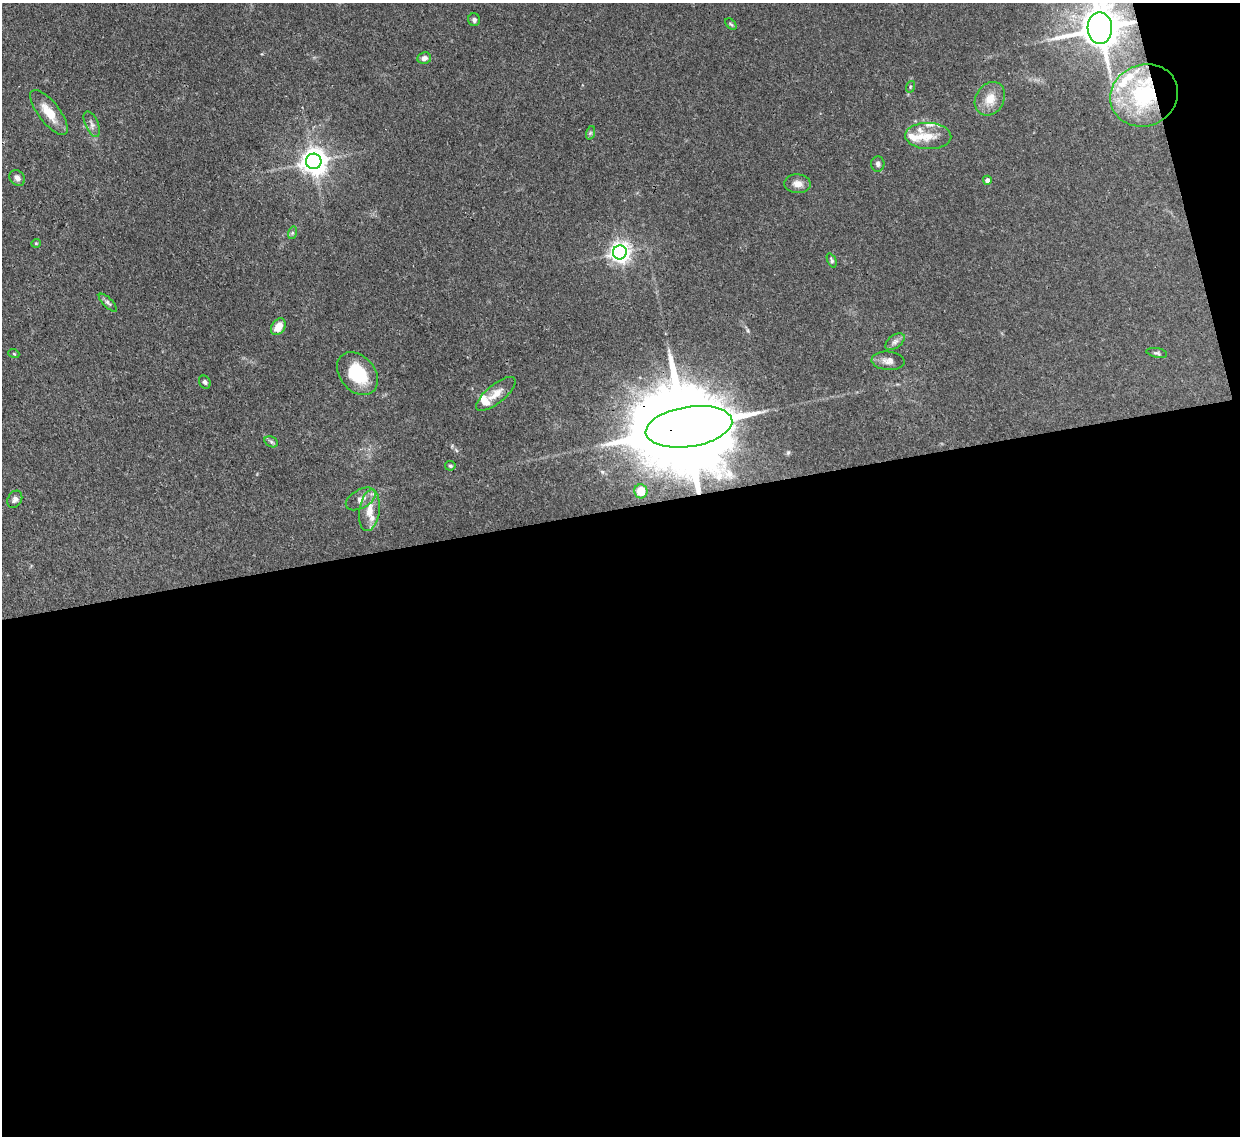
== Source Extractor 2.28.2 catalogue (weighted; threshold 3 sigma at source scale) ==
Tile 16 of 4 x 4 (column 4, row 4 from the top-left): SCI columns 3787-5024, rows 217-1350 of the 5105 x 5088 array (HDU 1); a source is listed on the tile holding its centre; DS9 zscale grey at full resolution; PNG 1242 x 1138 px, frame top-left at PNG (2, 3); each listed source drawn as its Kron ellipse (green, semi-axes under 4 px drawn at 4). Shown black and unused: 57% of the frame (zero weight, under 3 of 4 exposures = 9% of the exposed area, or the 3 px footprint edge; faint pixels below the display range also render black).
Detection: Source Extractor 2.28.2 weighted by HDU 2 'WHT'; one run over the whole footprint, this tile lists its part. Background 0.146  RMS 0.0052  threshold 0.0234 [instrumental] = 3 sigma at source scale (4.5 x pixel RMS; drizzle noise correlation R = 1.50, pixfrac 1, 0.05/0.05 arcsec/px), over >= 5 px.
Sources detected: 46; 1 inside a brighter object's white glare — neither listed nor drawn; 9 inside a brighter listed object's ellipse — not listed separately; the other 36 listed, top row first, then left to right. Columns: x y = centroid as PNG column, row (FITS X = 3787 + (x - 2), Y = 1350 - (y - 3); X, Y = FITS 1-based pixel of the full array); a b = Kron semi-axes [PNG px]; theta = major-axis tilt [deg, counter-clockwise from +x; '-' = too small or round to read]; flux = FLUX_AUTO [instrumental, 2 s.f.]
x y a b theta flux
474 20 6 6 - 1.3
731 24 7 4 -44 0.7
1100 28 16 12 -87 1900
424 58 7 6 - 2.4
910 87 6 3 72 0.62
1144 95 34 30 24 45
990 99 18 14 58 7.6
49 112 27 10 -52 10
92 124 13 6 -66 2.4
590 133 7 4 71 0.98
928 136 23 13 -2 9.3
314 161 8 7 - 600
878 164 7 6 - 1.6
17 178 8 7 - 2.2
987 180 4 4 - 2.2
797 184 13 9 -3 3.9
292 233 6 4 73 0.88
36 243 5 4 - 0.57
620 252 7 7 - 320
832 260 7 4 -67 1
108 303 12 4 -45 1.4
278 327 9 6 56 7.2
895 342 11 6 37 2.1
1157 353 10 4 -11 1.1
14 354 5 3 - 0.53
888 361 16 9 -4 3.5
357 373 24 17 -50 24
205 382 7 5 -58 1.2
496 394 24 9 39 6.1
689 427 44 20 9 13000
271 442 7 5 -31 0.97
450 466 5 4 - 0.88
641 491 7 6 - 8.8
15 499 9 7 60 2
361 499 16 9 29 4
369 510 21 10 81 7.6
Overlapping masked pixels (flux is a lower limit): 3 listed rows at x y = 1100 28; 1144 95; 689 427
Isophote crosses this tile's border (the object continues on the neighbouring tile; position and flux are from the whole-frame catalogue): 1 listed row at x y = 1100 28